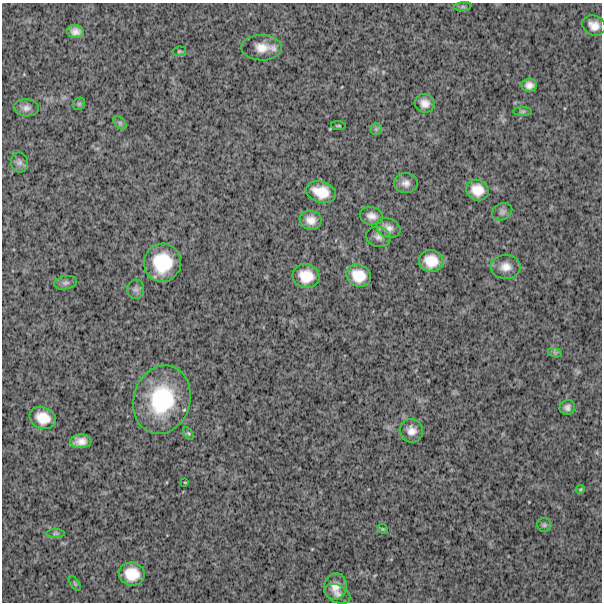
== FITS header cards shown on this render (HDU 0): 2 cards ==
NAXIS1  =                  600
NAXIS2  =                  600

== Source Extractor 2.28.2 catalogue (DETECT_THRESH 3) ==
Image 600 x 600 px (HDU 0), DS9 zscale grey, 1 PNG px = 1 image px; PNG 604 x 604 px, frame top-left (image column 1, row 600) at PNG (2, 3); each listed source drawn as its Kron ellipse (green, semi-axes under 4 px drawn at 4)
Background 1680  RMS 270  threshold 806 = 3 sigma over >= 5 px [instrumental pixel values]
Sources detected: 45; all 45 listed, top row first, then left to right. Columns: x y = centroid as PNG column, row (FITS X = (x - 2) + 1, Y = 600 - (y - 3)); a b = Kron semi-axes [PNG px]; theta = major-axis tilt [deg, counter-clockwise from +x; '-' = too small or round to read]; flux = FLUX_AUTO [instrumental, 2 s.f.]
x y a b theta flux
463 7 9 4 8 3.9e+04
594 25 12 9 -25 1.6e+05
75 32 8 6 -5 1.0e+05
262 48 20 13 0 2.5e+05
179 51 7 5 8 2.8e+04
529 85 8 6 4 1.1e+05
425 103 10 9 - 1.3e+05
79 104 7 5 45 3.5e+04
26 108 12 8 -4 8.4e+04
523 111 9 4 1 3.6e+04
120 123 8 5 -46 4.2e+04
338 125 7 3 -5 1.9e+04
376 129 5 5 - 4.1e+04
19 163 10 8 -78 6.2e+04
406 183 12 10 0 1.1e+05
477 190 11 10 - 2.5e+05
321 192 15 10 -17 3.4e+05
502 212 10 8 27 6.4e+04
371 216 12 9 -13 1.1e+05
311 220 11 9 -10 1.6e+05
388 228 12 9 -24 1.1e+05
378 237 12 10 -19 1.0e+05
431 261 12 11 - 3.2e+05
162 263 19 18 - 7.7e+05
506 267 15 12 -1 1.8e+05
306 276 13 12 - 3.3e+05
359 276 13 11 -26 3.3e+05
66 283 12 6 12 6.5e+04
136 289 9 8 - 6.6e+04
555 353 7 4 -19 3.5e+04
162 400 35 28 74 1.6e+06
567 407 8 7 - 7.4e+04
43 418 13 10 -22 3.0e+05
411 431 12 11 - 1.5e+05
188 433 7 4 -58 2.8e+04
81 441 10 7 2 1.5e+05
185 482 3 2 - 1.2e+04
580 489 5 3 - 1.8e+04
544 525 7 7 - 3.9e+04
383 529 6 4 -43 2.1e+04
55 533 9 4 0 3.9e+04
132 574 13 11 -10 3.5e+05
75 584 8 4 -59 2.6e+04
335 586 13 11 76 1.9e+05
338 594 13 8 -28 9.8e+04